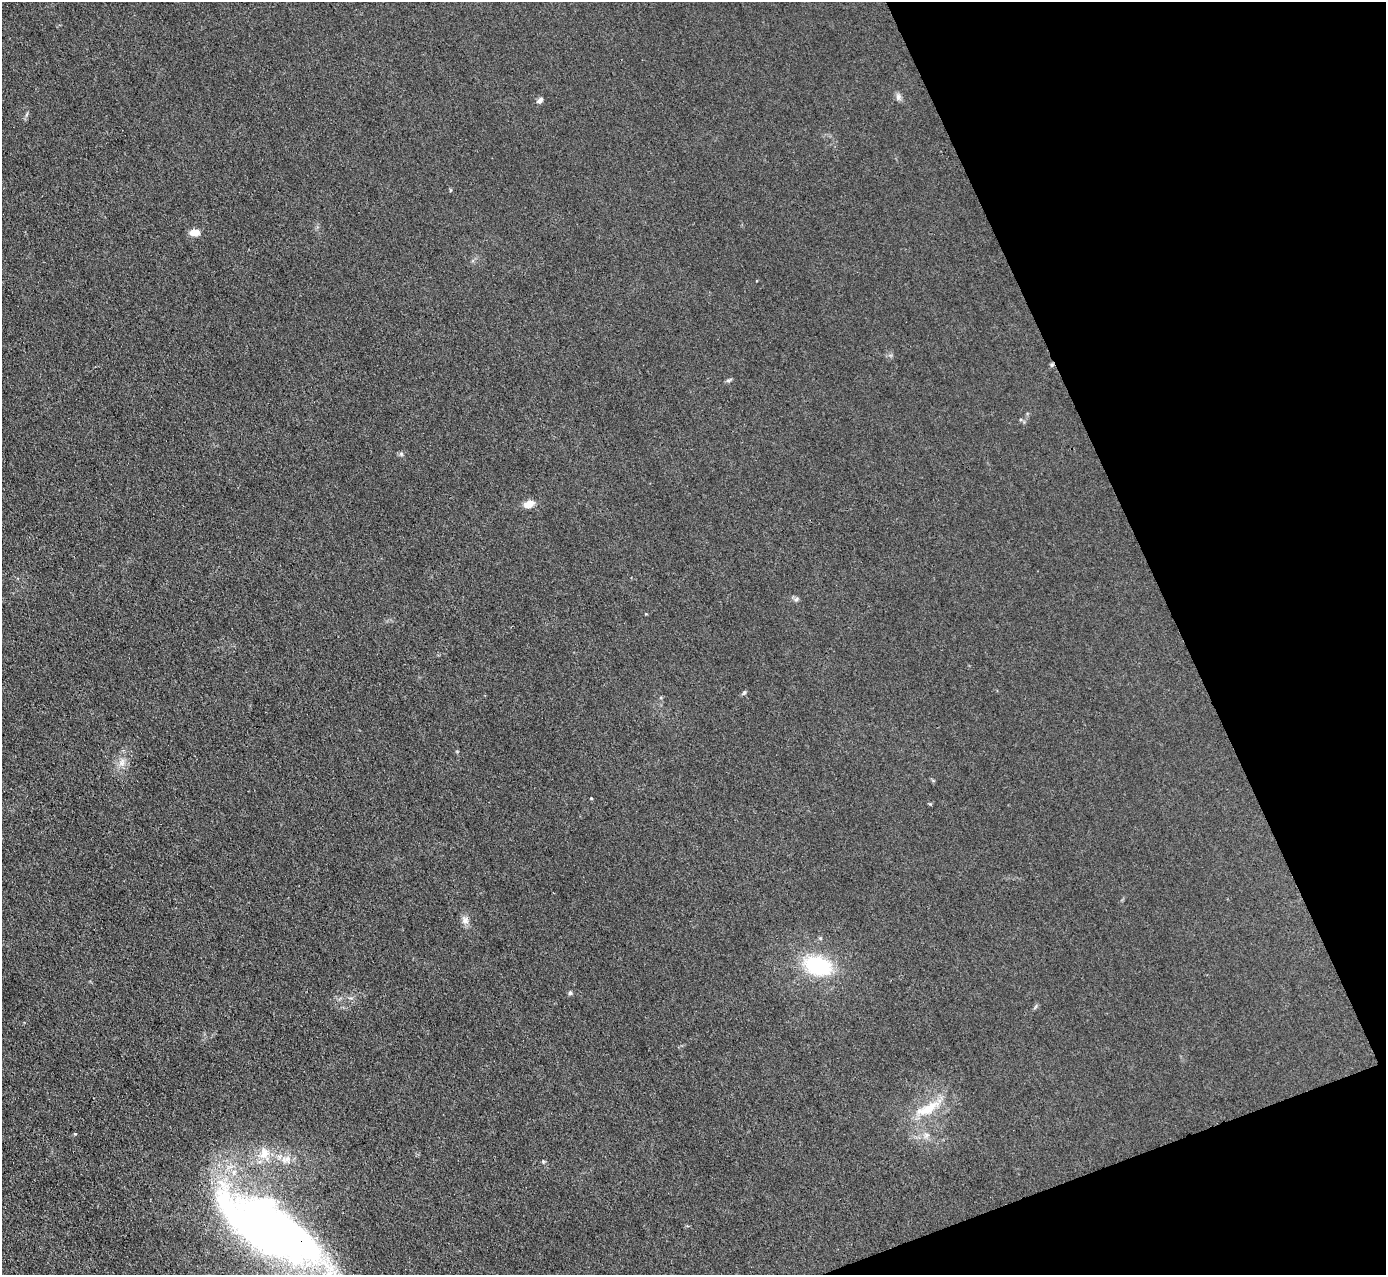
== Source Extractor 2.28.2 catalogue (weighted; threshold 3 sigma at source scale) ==
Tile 12 of 4 x 4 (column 4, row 3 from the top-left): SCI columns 4156-5539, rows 1425-2697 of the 5540 x 5526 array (HDU 1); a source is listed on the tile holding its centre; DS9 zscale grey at full resolution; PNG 1388 x 1277 px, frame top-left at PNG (2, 2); no overlay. Shown black and unused: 19% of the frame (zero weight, under 3 of 4 exposures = <1% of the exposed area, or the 3 px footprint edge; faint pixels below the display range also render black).
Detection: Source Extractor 2.28.2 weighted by HDU 2 'WHT'; one run over the whole footprint, this tile lists its part. Background 0.0438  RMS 0.0059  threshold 0.0267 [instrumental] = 3 sigma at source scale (4.5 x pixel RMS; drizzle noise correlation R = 1.50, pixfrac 1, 0.05/0.05 arcsec/px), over >= 5 px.
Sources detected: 23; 2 inside a brighter object's white glare — not listed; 1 inside a brighter listed object's ellipse — not listed separately; the other 20 listed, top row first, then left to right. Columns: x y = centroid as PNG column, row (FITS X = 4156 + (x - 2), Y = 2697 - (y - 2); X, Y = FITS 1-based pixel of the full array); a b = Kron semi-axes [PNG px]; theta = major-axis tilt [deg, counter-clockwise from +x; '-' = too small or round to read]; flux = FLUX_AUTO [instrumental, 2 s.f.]
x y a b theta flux
898 97 10 7 84 2
540 100 8 5 48 2.2
194 232 10 7 -8 5.3
1052 365 6 4 61 0.95
729 380 9 4 21 1.1
529 504 13 8 23 5.4
796 599 7 5 45 1.2
744 693 6 4 20 0.85
122 762 11 7 82 3.5
591 798 4 3 - 0.47
465 920 11 9 -69 3.4
818 966 27 17 -17 48
570 993 5 5 - 1.1
1035 1007 6 4 71 0.87
928 1108 39 13 28 19
75 1134 4 4 - 0.6
926 1135 9 6 15 2.5
264 1154 21 15 -77 13
287 1159 15 9 -81 5.2
268 1232 130 43 -37 400
Overlapping masked pixels (flux is a lower limit): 2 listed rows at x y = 1052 365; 268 1232
Isophote crosses this tile's border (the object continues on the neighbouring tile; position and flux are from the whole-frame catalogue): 1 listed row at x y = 268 1232
Unlisted compact peaks at least as high as the median listed source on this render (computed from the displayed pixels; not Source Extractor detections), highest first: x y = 401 454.